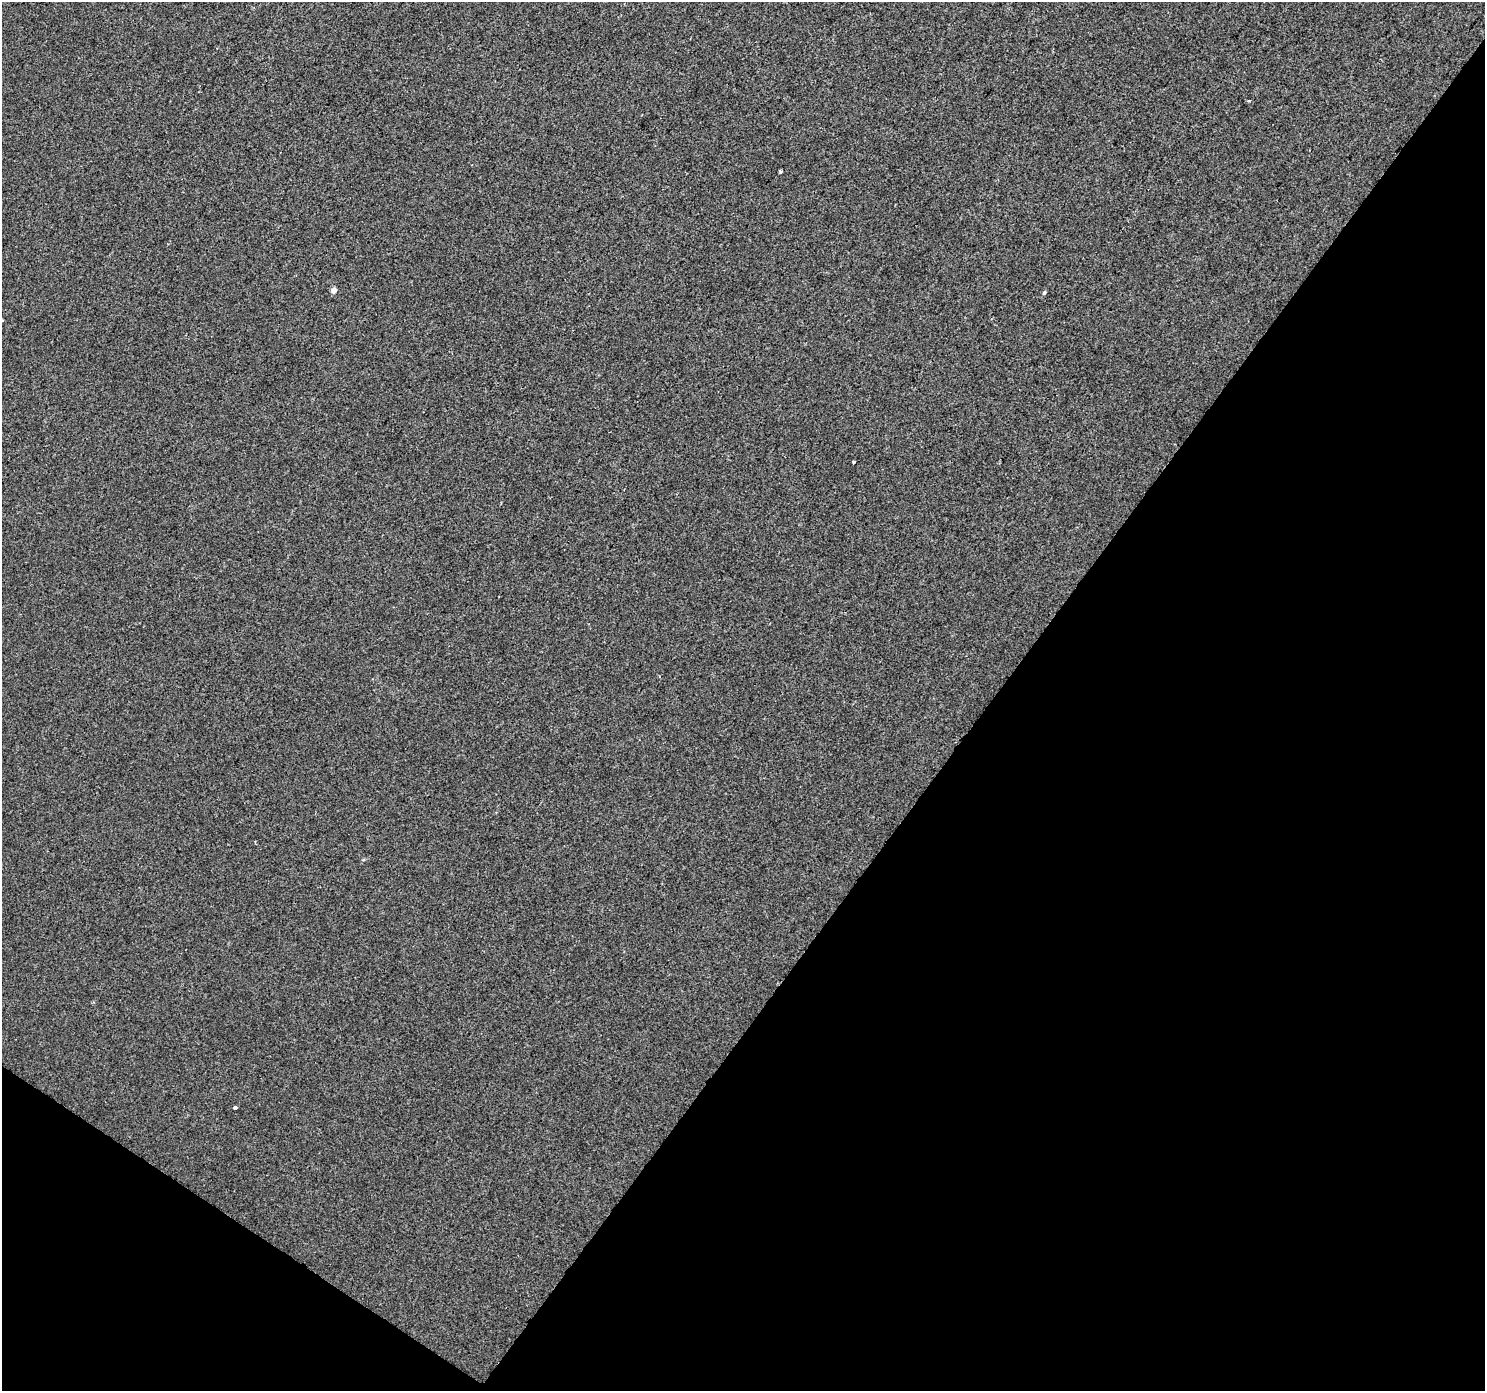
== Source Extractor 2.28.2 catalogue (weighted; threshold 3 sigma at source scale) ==
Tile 15 of 4 x 4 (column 3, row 4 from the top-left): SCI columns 2966-4448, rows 185-1573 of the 5936 x 5989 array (HDU 1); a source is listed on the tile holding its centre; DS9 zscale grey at full resolution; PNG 1487 x 1393 px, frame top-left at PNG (2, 2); no overlay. Shown black and unused: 37% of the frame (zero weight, under 2 of 3 exposures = <1% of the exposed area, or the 3 px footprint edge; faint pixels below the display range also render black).
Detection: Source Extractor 2.28.2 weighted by HDU 2 'WHT'; one run over the whole footprint, this tile lists its part. Background 4.00e-04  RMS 0.0042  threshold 0.019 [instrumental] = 3 sigma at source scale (4.5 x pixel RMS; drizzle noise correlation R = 1.50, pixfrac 1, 0.0396/0.0396 arcsec/px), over >= 5 px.
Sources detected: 6; all 6 listed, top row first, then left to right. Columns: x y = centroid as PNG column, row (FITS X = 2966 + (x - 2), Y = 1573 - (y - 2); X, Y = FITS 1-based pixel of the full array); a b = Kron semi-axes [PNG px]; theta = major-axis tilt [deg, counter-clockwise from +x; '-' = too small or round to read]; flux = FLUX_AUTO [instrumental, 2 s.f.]
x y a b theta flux
1249 101 4 3 - 0.56
780 171 3 3 - 2.5
333 290 4 4 - 3.1
1044 293 5 4 - 0.69
853 462 4 3 - 3.2
235 1107 4 3 - 2.3